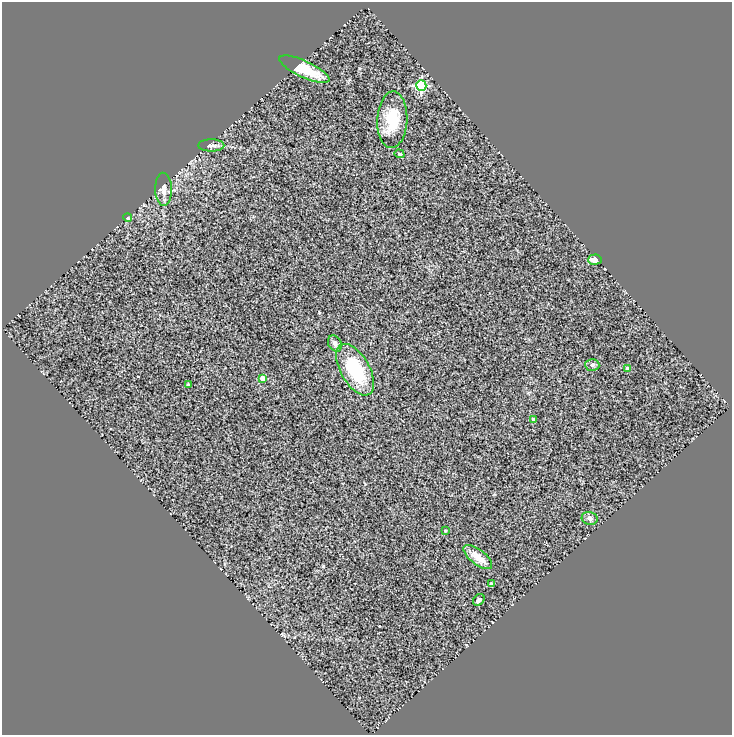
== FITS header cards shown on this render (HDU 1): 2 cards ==
NAXIS1  =                  730
NAXIS2  =                  733

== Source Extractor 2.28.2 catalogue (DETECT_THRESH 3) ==
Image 730 x 733 px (HDU 1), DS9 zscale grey, 1 PNG px = 1 image px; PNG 734 x 737 px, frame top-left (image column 1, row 733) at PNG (2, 2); each listed source drawn as its Kron ellipse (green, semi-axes under 4 px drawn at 4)
Background 0.846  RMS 0.24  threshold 0.713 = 3 sigma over >= 5 px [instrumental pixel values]
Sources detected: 20; all 20 listed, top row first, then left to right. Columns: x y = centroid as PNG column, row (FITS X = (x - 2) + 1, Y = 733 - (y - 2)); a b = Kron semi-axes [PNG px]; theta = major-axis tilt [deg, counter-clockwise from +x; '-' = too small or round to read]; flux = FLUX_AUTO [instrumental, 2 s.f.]
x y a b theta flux
304 69 27 8 -25 450
421 86 5 5 - 1400
392 120 28 15 87 470
211 145 13 6 0 64
399 154 5 4 - 18
164 189 16 8 -88 110
128 218 4 3 - 13
595 259 7 5 2 120
335 343 9 6 -60 62
592 365 7 6 - 36
627 369 4 4 - 140
355 370 28 14 -60 860
262 378 4 4 - 200
188 385 4 4 - 13
533 420 4 3 - 54
590 518 8 6 -15 54
445 531 4 3 - 16
478 557 17 7 -38 200
492 584 4 3 - 26
479 600 6 5 - 38